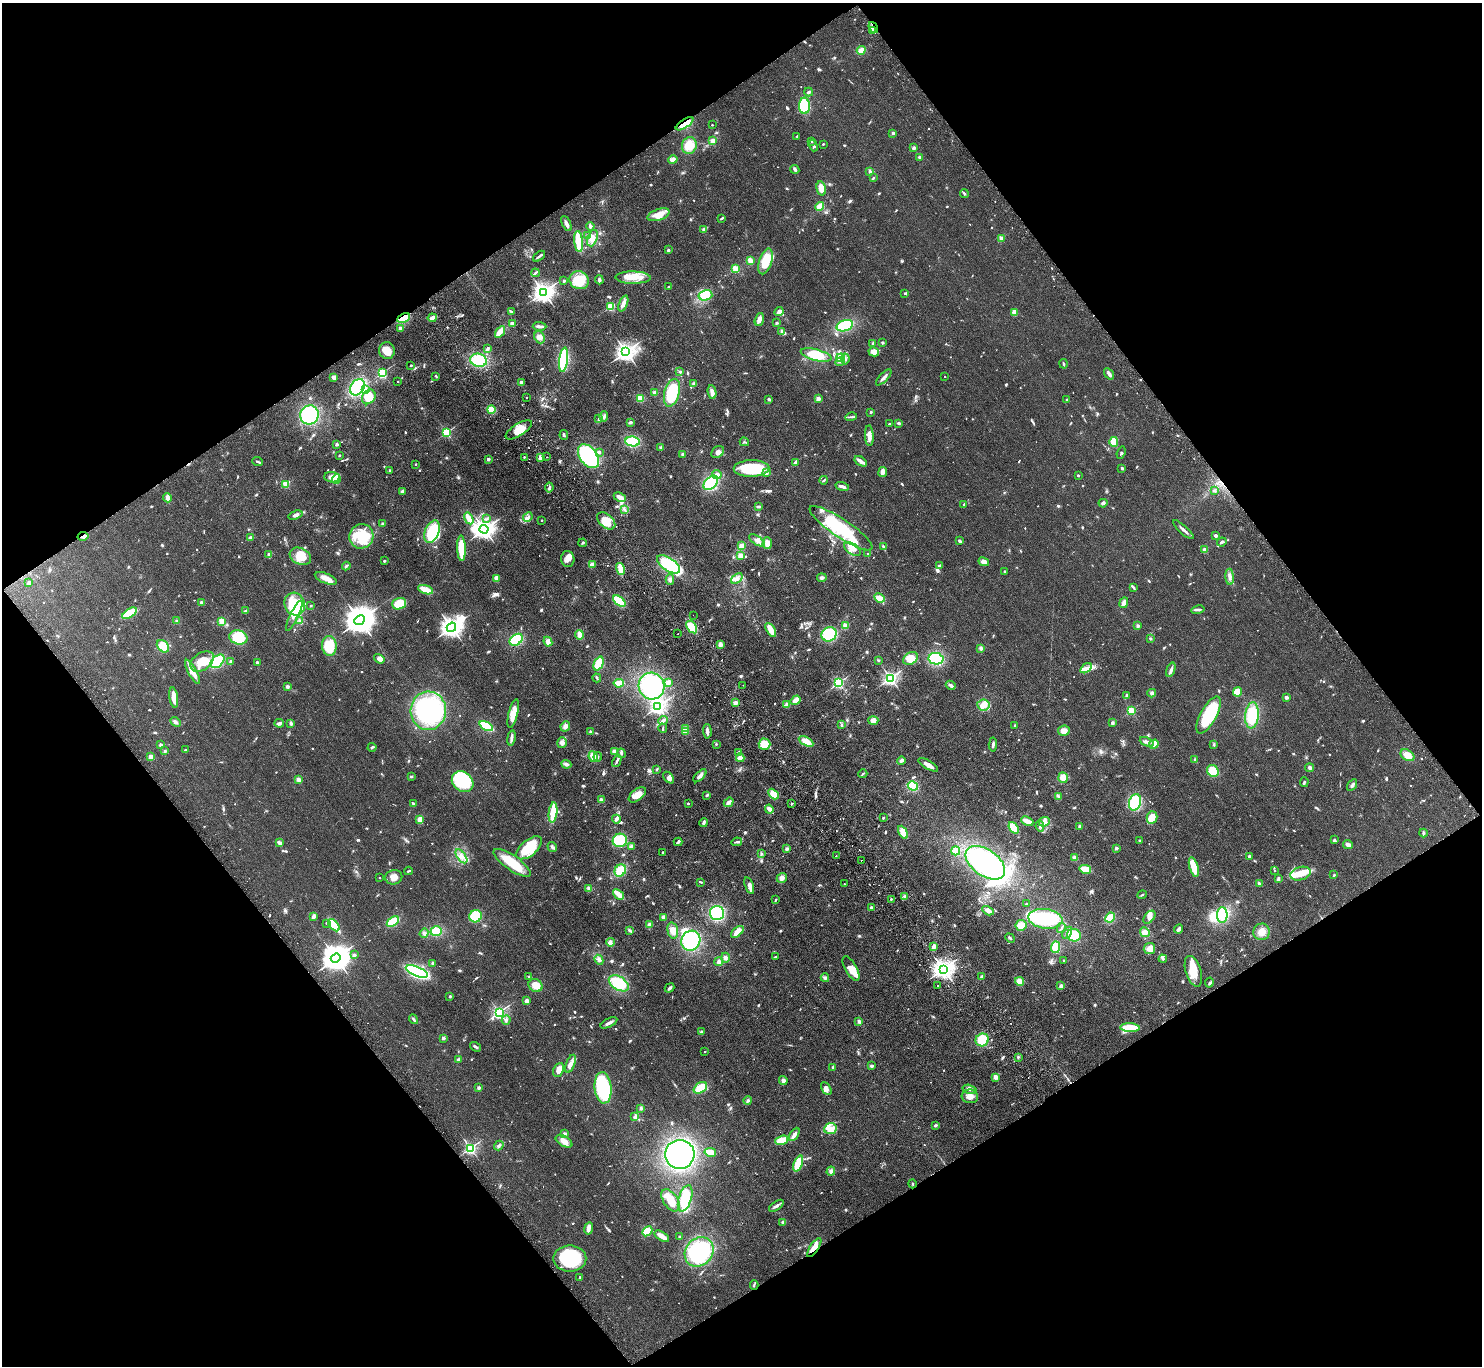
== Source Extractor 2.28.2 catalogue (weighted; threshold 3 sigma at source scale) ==
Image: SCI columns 49-5965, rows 335-5788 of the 6014 x 5985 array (HDU 1 of 3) = the unmasked area's bounding box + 8 px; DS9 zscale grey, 4 x 4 block average (1 PNG px = mean of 4 x 4 image px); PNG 1484 x 1368 px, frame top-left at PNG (2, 3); each listed source drawn as its Kron ellipse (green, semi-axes under 4 px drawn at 4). Shown black and unused: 49% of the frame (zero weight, under 2 of 3 exposures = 3% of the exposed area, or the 3 px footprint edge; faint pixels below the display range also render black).
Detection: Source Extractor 2.28.2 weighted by HDU 2 'WHT'. Background 0.0514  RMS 0.0075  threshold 0.0337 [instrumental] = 3 sigma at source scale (4.5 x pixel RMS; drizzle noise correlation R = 1.50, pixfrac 1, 0.05/0.05 arcsec/px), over >= 5 px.
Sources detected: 1193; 4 too faint to see at this stretch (4 x 4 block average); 13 inside a brighter object's white glare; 13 cosmic-ray / hot-pixel residue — neither listed nor drawn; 34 coinciding with a brighter row at this scale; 79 inside a brighter listed object's ellipse — not listed separately; of the other 1050, all 500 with FLUX_AUTO >= 5.05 (the completeness limit of this list) listed and drawn (550 fainter detections not listed), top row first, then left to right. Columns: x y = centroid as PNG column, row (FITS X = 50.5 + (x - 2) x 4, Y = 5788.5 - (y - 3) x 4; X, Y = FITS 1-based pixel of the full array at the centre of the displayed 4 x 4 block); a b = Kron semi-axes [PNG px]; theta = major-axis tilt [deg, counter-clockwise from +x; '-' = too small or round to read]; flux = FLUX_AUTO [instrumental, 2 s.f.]
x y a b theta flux
873 27 6 2 -54 19
872 30 3 2 - 6.7
861 50 4 3 - 46
809 92 4 3 - 7.5
804 106 8 5 -89 220
684 124 10 3 34 59
712 125 2 2 - 10
893 133 2 2 - 49
797 136 2 2 - 11
713 141 2 2 - 160
812 141 2 2 - 10
823 144 2 2 - 13
689 145 8 7 - 66
813 146 6 3 -69 9.1
914 148 2 2 - 56
920 157 3 3 - 7.6
673 160 4 3 - 24
795 169 4 3 - 7.4
870 171 4 2 - 10
873 178 3 2 - 6.2
821 188 7 4 -77 38
964 193 4 2 - 6.1
820 207 5 4 - 50
659 215 11 5 19 55
722 218 4 2 - 7
566 224 8 3 -65 21
590 226 4 3 - 7.5
704 230 2 2 - 13
588 235 3 2 - 6.2
592 238 8 5 71 30
1001 238 2 2 - 110
578 241 11 3 -84 150
668 250 2 2 - 24
539 256 7 2 40 11
750 260 3 2 - 46
765 261 13 6 72 110
736 269 2 2 - 270
535 273 4 2 - 5.8
633 278 17 6 -1 87
579 280 10 9 - 110
599 280 4 3 - 8.8
564 281 2 2 - 19
669 286 3 2 - 6.4
543 292 3 3 - 3100
904 293 2 2 - 8.3
705 295 7 5 15 120
623 304 8 3 68 29
611 306 2 2 - 350
511 311 4 2 - 6.2
779 312 5 3 - 26
1014 312 4 3 - 31
404 318 7 4 25 83
432 318 4 2 - 24
759 319 7 3 71 24
777 323 3 3 - 5.7
512 324 2 2 - 110
540 326 7 2 -2 18
845 326 8 5 16 180
400 328 2 2 - 60
782 331 4 3 - 9.5
500 332 6 2 57 100
539 337 6 5 - 26
873 343 3 3 - 5.9
882 343 2 2 - 36
487 349 4 2 - 8.7
387 351 8 8 - 53
626 352 3 3 - 2700
874 352 5 4 - 31
816 355 16 5 -14 97
841 358 4 2 - 8.9
845 359 5 3 - 9.9
479 360 8 6 -14 170
564 360 12 4 83 320
840 362 4 2 - 7.9
1064 364 5 2 - 5.2
411 365 2 2 - 7.8
680 371 3 2 - 7.1
382 373 2 2 - 540
1109 374 6 3 -56 16
436 376 3 2 - 6.1
945 376 2 2 - 5.3
334 377 3 3 - 21
884 377 10 2 47 17
398 381 2 2 - 6.2
521 382 2 2 - 50
694 384 3 3 - 6.7
357 387 9 6 57 290
365 389 3 3 - 11
655 392 2 2 - 120
712 392 7 3 -80 30
672 393 14 7 74 210
369 397 8 6 54 70
526 397 2 2 - 7.4
640 398 4 3 - 48
769 399 4 3 - 6.2
818 399 2 2 - 120
1067 400 2 2 - 7.4
491 409 4 4 - 42
871 412 2 2 - 24
309 415 10 9 - 270
604 416 5 2 - 9.2
851 417 5 2 - 7.4
599 419 4 2 - 8.2
630 422 3 2 - 10
899 423 4 2 - 6.8
889 424 2 2 - 17
519 430 15 6 33 59
446 432 2 2 - 490
564 435 5 2 - 8
869 436 10 4 -87 31
633 441 7 5 -7 150
744 442 5 2 - 6.2
1114 442 5 3 - 87
337 444 2 2 - 42
661 447 4 3 - 9.5
599 452 2 2 - 30
718 452 7 5 37 21
1121 453 6 2 70 6.6
683 454 4 3 - 8.9
339 455 2 2 - 16
588 456 13 8 -53 450
524 457 2 2 - 10
547 457 2 2 - 8.9
540 458 4 2 - 15
488 459 2 2 - 46
861 461 7 2 -34 33
258 462 5 2 - 8.3
796 462 2 2 - 12
416 464 2 2 - 10
752 468 18 8 1 220
1122 468 2 2 - 30
390 471 2 2 - 25
883 472 5 2 - 36
766 473 4 2 - 6.4
717 475 4 4 - 22
1078 475 2 2 - 17
332 477 8 5 -3 37
336 479 5 3 - 69
824 480 4 2 - 5.7
711 483 8 5 43 200
286 484 2 2 - 220
842 486 7 3 -15 16
549 487 5 2 - 10
1214 491 3 2 - 6.2
403 492 4 3 - 11
620 497 6 3 -26 27
167 498 4 2 - 38
1103 503 4 3 - 8.8
964 504 3 2 - 6.5
759 506 4 2 - 13
624 509 4 2 - 6.1
295 515 7 3 18 20
528 517 5 3 - 15
469 518 6 3 -58 43
487 519 3 2 - 5.5
541 520 2 2 - 13
606 521 10 6 -42 53
382 524 3 3 - 7.7
841 528 37 9 -34 350
484 529 4 3 - 3100
1183 530 13 2 -43 16
432 532 12 7 67 220
83 536 5 3 - 16
361 536 12 12 - 150
1216 536 2 2 - 49
250 538 4 4 - 8.5
757 540 9 4 -33 23
960 541 3 2 - 12
1222 542 5 2 - 13
583 543 4 2 - 5.4
767 543 6 4 -89 29
742 546 2 2 - 220
883 547 3 2 - 14
461 548 13 4 -87 120
853 549 9 5 -35 30
1205 550 2 2 - 120
868 554 2 2 - 16
269 555 2 2 - 69
300 556 11 8 -27 62
741 556 2 2 - 160
568 559 8 6 -81 30
384 561 2 2 - 20
984 562 5 4 - 21
668 564 13 6 -34 210
592 565 4 4 - 20
346 566 4 2 - 7.6
939 566 3 2 - 6.1
620 569 6 2 -76 91
1005 571 2 2 - 18
1230 577 8 3 -86 16
326 578 12 5 -21 38
737 578 6 4 37 18
822 578 4 3 - 11
496 579 3 2 - 31
670 579 5 4 - 15
29 583 3 2 - 12
1134 588 4 2 - 7.4
426 590 8 3 -18 73
879 598 6 3 -26 49
619 601 7 4 -38 130
201 602 2 2 - 33
1124 603 5 4 - 20
295 604 11 10 - 280
399 604 7 5 21 110
311 606 2 2 - 15
1198 610 7 2 11 9.4
246 611 4 3 - 6.2
129 613 8 4 34 120
693 615 2 2 - 11
294 616 16 4 64 36
360 620 6 4 24 9900
177 621 3 3 - 8.6
222 621 2 2 - 210
299 621 3 2 - 5.2
846 626 2 2 - 170
1138 626 3 3 - 8.4
451 627 5 3 - 3500
692 627 7 4 -54 110
771 630 8 3 -59 59
678 634 2 2 - 5.7
829 634 8 7 - 160
579 635 5 3 - 35
238 637 9 7 -13 120
1150 638 2 2 - 7.2
516 640 7 5 36 130
548 642 5 3 - 25
720 645 4 3 - 26
163 646 7 5 -46 77
329 646 10 7 -86 120
981 648 4 3 - 12
910 658 8 5 33 57
379 659 6 4 -33 17
936 659 7 5 -10 190
878 660 3 3 - 5.2
202 661 13 8 36 64
218 661 8 5 44 160
231 661 3 3 - 5.2
257 662 2 2 - 29
598 664 7 4 67 86
1086 668 6 3 35 20
1171 670 7 3 70 13
192 672 13 4 -62 43
597 678 4 2 - 5.4
890 678 2 2 - 1400
668 682 3 3 - 24
619 683 5 3 - 72
839 683 2 2 - 750
743 685 2 2 - 7.1
951 685 5 3 - 14
651 686 13 13 - 330
287 687 4 3 - 8.6
1238 692 5 4 - 44
1152 693 4 4 - 12
1126 695 3 2 - 9.2
174 697 10 3 -82 49
1286 697 2 2 - 69
796 700 5 3 - 36
735 703 3 3 - 20
787 704 4 3 - 16
983 705 6 5 - 38
658 706 3 2 - 1700
1131 710 2 2 - 350
428 711 19 17 87 500
513 714 14 4 76 54
1209 715 20 8 61 290
1252 715 13 7 85 180
663 720 5 2 - 12
873 720 5 4 - 25
176 722 5 3 - 9.7
279 723 5 3 - 10
1112 723 4 3 - 8.5
291 724 2 2 - 52
842 725 3 2 - 7.5
1015 725 2 2 - 14
486 726 7 3 -27 150
565 726 5 4 - 20
663 728 5 2 - 5.6
685 729 2 2 - 110
685 731 4 3 - 47
707 731 7 2 -87 18
1064 731 6 5 - 34
590 732 3 3 - 5.3
511 738 8 3 81 15
806 741 8 4 -29 58
1147 742 7 3 -24 19
562 743 5 4 - 18
160 744 3 3 - 5.5
716 744 2 2 - 12
765 744 6 5 - 70
1154 744 5 3 - 61
993 745 7 2 86 12
1214 745 4 2 - 5.5
372 747 4 2 - 8.2
185 750 3 2 - 6.5
165 751 4 3 - 7.3
614 751 2 2 - 110
739 752 2 2 - 22
621 753 5 3 - 8.5
1407 755 7 5 -32 44
151 757 3 3 - 20
593 757 5 4 - 51
598 757 5 2 - 5.7
740 758 4 3 - 37
1195 760 3 3 - 7
617 761 6 2 65 9.5
901 761 4 3 - 12
566 764 5 3 - 13
928 765 11 4 -31 31
1310 768 4 3 - 10
657 769 4 2 - 5.1
1213 771 6 5 - 87
863 774 4 2 - 5.4
700 776 8 3 44 19
411 777 3 2 - 5.3
669 778 7 4 -48 25
1063 778 5 4 - 39
298 780 2 2 - 95
463 782 11 9 -39 240
1304 782 5 2 - 7
1352 785 6 2 57 13
913 786 5 4 - 110
773 794 6 4 -47 56
637 795 10 5 38 44
707 795 3 2 - 9.1
1059 797 4 3 - 8.1
601 800 3 3 - 7.7
729 802 5 3 - 17
1135 802 8 6 73 180
413 804 2 2 - 7.9
688 804 2 2 - 16
791 804 2 2 - 5
769 809 4 3 - 27
553 813 10 3 83 140
1152 817 6 5 - 66
883 818 2 2 - 20
420 819 4 3 - 40
616 819 4 4 - 12
1027 821 6 3 -23 46
704 822 4 2 - 15
1044 822 6 4 24 21
1040 826 5 3 - 11
1080 826 2 2 - 54
1014 828 6 3 -53 75
903 832 7 4 -62 49
1423 833 4 3 - 8.1
620 840 7 7 - 250
1139 840 2 2 - 17
1335 840 3 3 - 6.6
678 842 4 3 - 6.6
737 842 5 2 - 8.3
279 843 4 2 - 20
1348 845 5 3 - 22
552 847 5 2 - 6.8
631 847 3 3 - 18
529 848 15 8 40 180
1116 848 2 2 - 45
787 849 4 3 - 8
956 851 4 4 - 44
663 852 2 2 - 12
761 854 4 3 - 6.4
461 856 8 4 -53 25
836 856 2 2 - 13
1249 856 2 2 - 26
1075 858 4 3 - 18
861 861 2 2 - 7.7
512 863 22 7 -35 140
985 863 22 13 -35 550
1194 867 10 4 -73 84
1085 869 6 3 -14 76
620 870 6 5 - 90
1275 870 2 2 - 6
408 871 4 2 - 5.2
1300 874 10 6 15 58
1334 875 3 2 - 5.9
394 877 8 7 - 32
380 878 2 2 - 9.2
782 878 5 4 - 18
1278 879 4 2 - 18
701 882 3 2 - 5.7
1259 883 3 2 - 9.8
844 884 2 2 - 5.7
749 886 8 4 -70 16
589 888 4 3 - 8.1
618 894 6 2 -40 76
1142 895 5 2 - 5.9
905 896 4 3 - 11
891 899 2 2 - 14
776 900 3 2 - 6.3
1026 904 2 2 - 5.5
871 908 2 2 - 41
988 911 6 3 -29 30
717 913 7 7 - 220
1222 915 8 5 90 120
475 916 6 6 - 150
313 917 4 2 - 20
664 917 3 3 - 14
1149 917 7 5 50 23
1110 918 5 3 - 85
1045 919 17 10 -7 330
393 922 7 3 35 120
326 923 2 2 - 8.6
334 925 7 2 -49 160
649 925 4 4 - 12
1021 925 6 5 - 44
1061 928 5 3 - 8.1
1179 929 4 3 - 15
629 930 3 2 - 8.3
436 931 6 5 - 88
673 931 8 5 -74 37
737 932 7 3 42 37
1145 932 5 4 - 23
1261 932 8 8 - 37
424 933 5 2 - 7.4
1067 933 6 3 59 17
1074 935 7 6 - 88
1010 938 5 2 - 8
691 941 10 9 - 330
610 942 4 3 - 12
934 947 4 2 - 28
1056 947 6 4 85 80
1149 948 6 5 - 40
354 955 4 2 - 7.8
776 957 4 2 - 5.8
336 958 5 4 - 7200
725 958 5 4 - 12
1163 959 4 3 - 6
599 960 5 3 - 12
1064 960 2 2 - 7.8
719 962 4 4 - 11
433 963 2 2 - 36
851 969 14 5 -60 55
943 969 3 3 - 3500
1193 971 16 7 -72 74
417 972 12 4 -22 520
529 976 3 2 - 8.7
982 976 3 2 - 6.8
825 978 4 3 - 9.9
1019 981 4 4 - 39
619 983 11 6 -32 170
1209 983 5 2 - 5.8
535 986 7 6 - 56
938 986 2 2 - 13
1061 986 3 2 - 14
670 988 5 2 - 14
450 996 3 3 - 5.3
527 1001 3 3 - 21
499 1012 2 2 - 1100
413 1019 5 2 - 8.1
506 1020 5 3 - 9.9
859 1021 4 3 - 10
609 1023 9 3 27 19
1130 1028 10 4 -3 94
701 1032 3 3 - 6.3
443 1038 2 2 - 53
982 1040 7 6 - 130
475 1047 6 2 -36 9.3
705 1052 2 2 - 8.3
1018 1057 3 2 - 6.3
458 1059 4 3 - 7.8
570 1064 9 4 69 23
871 1066 3 3 - 8.8
833 1068 3 2 - 9.6
559 1070 7 5 64 33
995 1077 2 2 - 110
783 1081 4 3 - 15
479 1088 2 2 - 51
603 1088 15 8 -84 340
700 1088 7 5 33 81
826 1088 7 4 -59 19
969 1089 7 3 -15 12
970 1096 8 7 - 28
748 1101 4 3 - 8
641 1108 4 3 - 7
635 1117 3 3 - 7.2
935 1125 3 2 - 8.4
830 1129 6 5 - 28
564 1134 3 3 - 11
794 1134 7 4 59 19
782 1140 7 3 18 81
564 1141 9 5 -31 37
499 1146 5 3 - 8.8
470 1148 2 2 - 960
710 1152 6 3 -11 64
680 1154 14 14 - 900
798 1164 8 3 67 170
831 1171 4 4 - 14
913 1184 4 2 - 5.1
685 1198 14 6 72 200
671 1200 12 7 -55 67
776 1206 8 3 34 16
783 1222 3 3 - 9.6
588 1228 6 2 80 32
647 1231 6 4 43 66
662 1236 8 2 -30 59
679 1237 2 2 - 21
814 1248 11 3 57 62
699 1252 16 13 48 430
570 1258 16 13 0 300
580 1277 2 2 - 13
754 1285 4 2 - 5.7
Overlapping masked pixels (flux is a lower limit): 5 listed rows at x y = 873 27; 684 124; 404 318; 83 536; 814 1248
Diffuse or blended objects may show on this block-average render without a row.